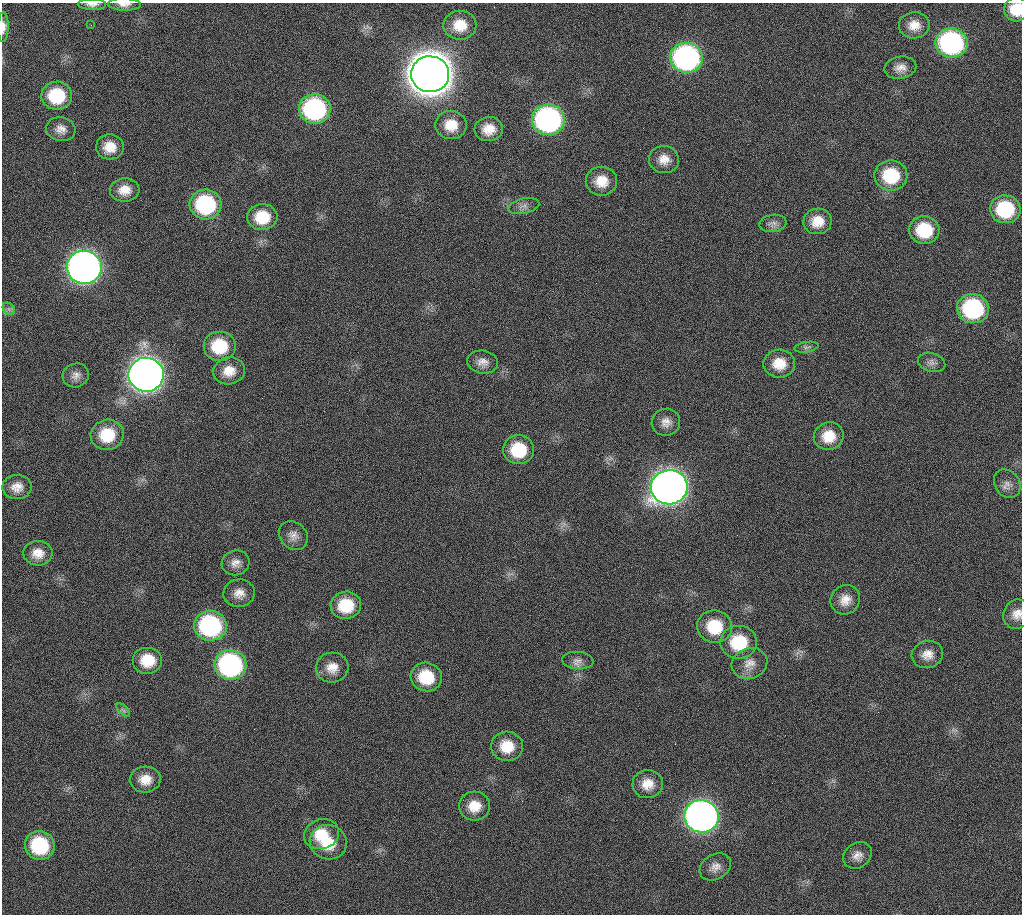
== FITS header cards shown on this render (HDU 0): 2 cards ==
NAXIS1  =                 1020 / length of data axis 1
NAXIS2  =                 912  / length of data axis 2

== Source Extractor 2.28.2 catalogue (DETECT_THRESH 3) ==
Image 1020 x 912 px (HDU 0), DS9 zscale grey, 1 PNG px = 1 image px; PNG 1024 x 916 px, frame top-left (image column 1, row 912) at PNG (2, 3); each listed source drawn as its Kron ellipse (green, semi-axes under 4 px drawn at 4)
Background 269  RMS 17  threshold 51.3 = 3 sigma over >= 5 px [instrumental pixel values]
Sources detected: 75; all 75 listed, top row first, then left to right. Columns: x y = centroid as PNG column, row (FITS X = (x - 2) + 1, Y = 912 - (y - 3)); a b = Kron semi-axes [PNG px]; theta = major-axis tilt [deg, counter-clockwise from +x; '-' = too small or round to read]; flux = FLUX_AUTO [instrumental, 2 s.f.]
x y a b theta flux
92 4 14 5 -1 5.4e+03
124 4 16 6 -1 6.0e+03
1016 9 12 12 - 2.7e+04
91 25 3 2 - 1.8e+03
460 25 16 14 1 2.5e+04
914 25 15 13 1 1.6e+04
3 27 15 5 89 7.7e+03
951 43 16 14 -10 2.5e+05
686 58 16 15 - 3.6e+05
900 68 16 11 11 1.1e+04
430 74 19 18 - 4.7e+06
57 96 15 14 - 5.9e+04
315 109 16 15 - 2.0e+05
548 120 16 15 - 3.6e+05
451 125 15 14 - 2.3e+04
61 129 15 12 -13 1.0e+04
489 129 14 12 5 1.8e+04
110 147 14 12 -3 1.9e+04
664 159 15 13 -9 1.5e+04
891 176 16 15 - 5.8e+04
601 181 16 14 1 2.2e+04
125 190 15 11 3 1.6e+04
206 205 16 15 - 1.2e+05
524 206 16 7 12 7.0e+03
1005 209 15 14 - 7.6e+04
262 217 15 13 4 3.6e+04
817 221 14 13 - 2.0e+04
773 223 13 8 8 6.5e+03
924 230 15 14 - 5.4e+04
84 267 17 16 - 1.1e+06
9 309 7 5 -45 3.7e+03
973 309 16 14 -9 1.4e+05
219 346 16 15 - 5.0e+04
807 347 12 5 9 4.0e+03
483 362 15 11 -8 9.8e+03
932 362 14 9 -16 6.6e+03
779 364 16 14 1 2.3e+04
229 371 16 13 13 1.8e+04
76 375 13 12 - 8.2e+03
146 375 18 17 - 1.6e+06
666 422 14 13 - 1.1e+04
107 435 16 15 - 4.1e+04
829 436 15 13 20 2.5e+04
519 450 15 14 - 4.8e+04
1007 484 15 12 -54 9.5e+03
17 487 15 12 1 1.3e+04
669 487 18 17 - 1.5e+06
293 535 16 13 -44 9.9e+03
38 553 14 12 -1 1.5e+04
235 563 14 12 17 1.0e+04
239 593 15 14 - 1.3e+04
845 600 15 14 - 1.5e+04
346 605 15 13 10 4.3e+04
1017 614 15 13 64 1.3e+04
210 626 16 15 - 1.8e+05
714 626 17 16 - 4.6e+04
739 642 18 16 0 5.5e+04
927 654 16 13 16 1.4e+04
148 660 15 13 0 3.1e+04
578 660 15 8 -5 7.2e+03
749 663 18 15 20 1.4e+04
230 665 16 15 - 2.6e+05
332 667 16 15 - 1.6e+04
426 677 15 14 - 4.4e+04
123 710 8 4 -45 2.9e+03
507 746 16 14 -3 2.8e+04
145 779 15 13 4 1.8e+04
648 784 15 14 - 1.8e+04
474 806 15 14 - 2.2e+04
702 816 17 16 - 9.0e+05
321 834 18 15 17 2.9e+04
328 842 19 17 -18 3.5e+04
40 845 15 14 - 8.6e+04
857 855 15 12 37 1.0e+04
715 867 17 12 32 1.0e+04
At the frame edge (FLAGS 8, measured only in part): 5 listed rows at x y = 92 4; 124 4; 1016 9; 3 27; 1017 614